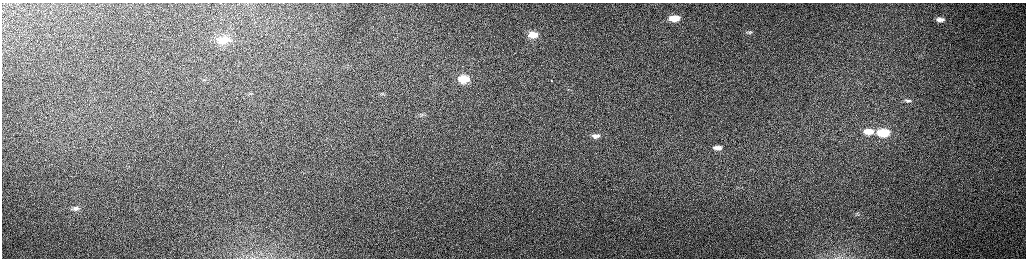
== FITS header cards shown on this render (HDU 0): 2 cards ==
NAXIS1  =                 2048 /fastest changing axis
NAXIS2  =                  512 /next to fastest changing axis

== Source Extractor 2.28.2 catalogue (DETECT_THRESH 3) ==
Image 2048 x 512 px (HDU 0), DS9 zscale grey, zoomed out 1/2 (1 PNG px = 2 x 2 image px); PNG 1028 x 260 px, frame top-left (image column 1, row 511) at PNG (2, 3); no overlay
Background 152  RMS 1.5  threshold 4.59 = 3 sigma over >= 5 px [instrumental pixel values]
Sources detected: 16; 2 cannot appear on this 1/2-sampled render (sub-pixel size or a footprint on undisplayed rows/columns) and are not listed; the other 14 listed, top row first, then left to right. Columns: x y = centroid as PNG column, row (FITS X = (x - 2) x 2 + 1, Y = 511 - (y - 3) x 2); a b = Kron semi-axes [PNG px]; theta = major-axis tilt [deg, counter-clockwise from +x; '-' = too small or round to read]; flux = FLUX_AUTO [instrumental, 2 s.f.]
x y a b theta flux
674 18 9 5 0 5100
940 19 9 5 -4 1800
750 32 11 6 9 1300
533 35 10 6 1 4100
223 40 13 8 -2 4500
464 79 13 9 0 7600
551 81 2 1 - 1300
908 101 11 5 -3 1200
868 131 12 6 -3 4100
883 133 11 6 -2 12000
596 136 9 5 -2 1400
717 148 7 3 -3 1500
76 208 9 6 -3 1300
858 214 5 3 - 450
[2 sub-pixel or undisplayed-footprint detections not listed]